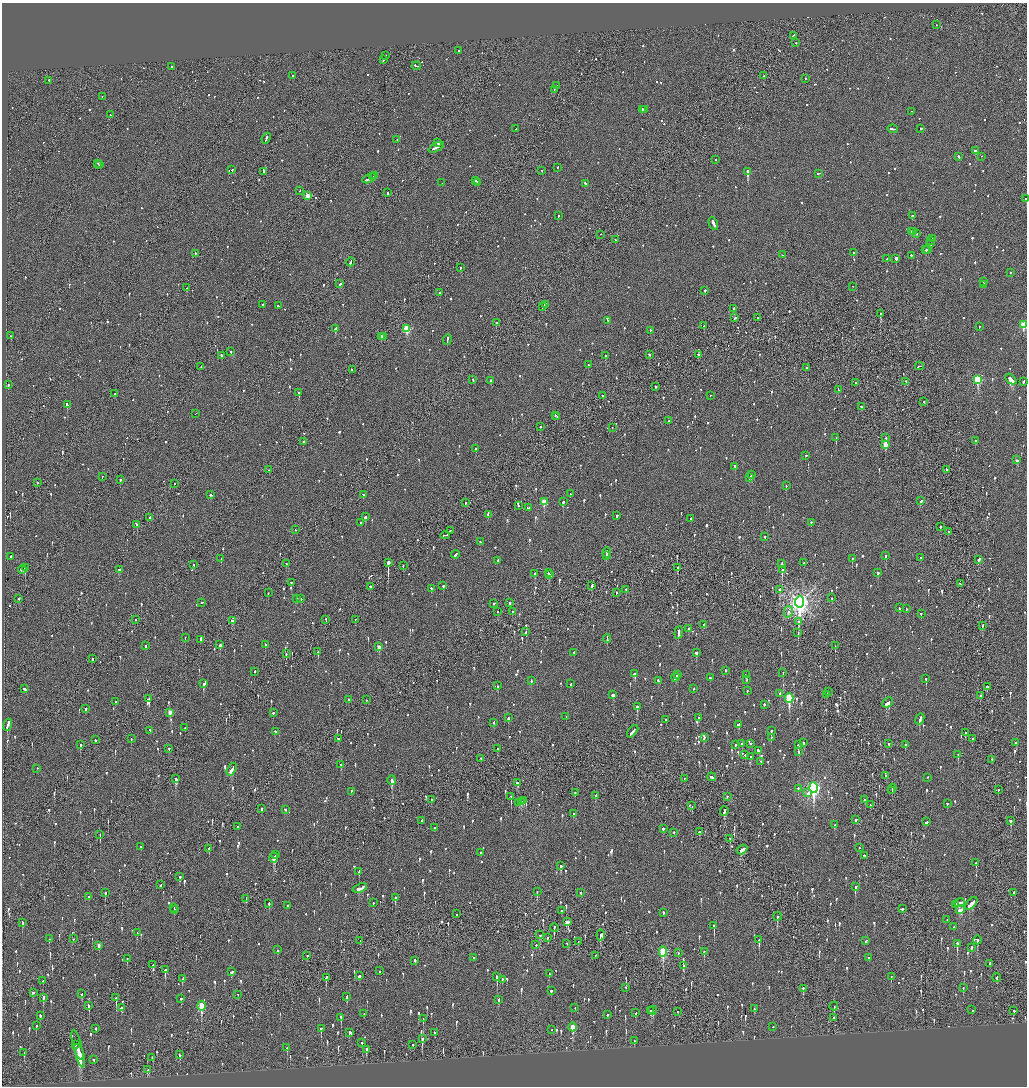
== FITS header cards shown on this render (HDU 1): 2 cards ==
NAXIS1  =                 2050
NAXIS2  =                 2168

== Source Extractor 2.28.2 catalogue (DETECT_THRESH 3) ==
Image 2050 x 2168 px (HDU 1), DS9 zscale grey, zoomed out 1/2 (1 PNG px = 2 x 2 image px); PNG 1029 x 1088 px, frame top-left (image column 2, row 2168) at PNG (2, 3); each listed source drawn as its Kron ellipse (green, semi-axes under 4 px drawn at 4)
Background -0.104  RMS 0.077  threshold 0.23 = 3 sigma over >= 5 px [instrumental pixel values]
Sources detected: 1523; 49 cannot appear on this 1/2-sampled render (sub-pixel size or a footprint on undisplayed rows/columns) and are neither listed nor drawn; of the other 1474, the 500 brightest by FLUX_AUTO listed and drawn (974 fainter detections omitted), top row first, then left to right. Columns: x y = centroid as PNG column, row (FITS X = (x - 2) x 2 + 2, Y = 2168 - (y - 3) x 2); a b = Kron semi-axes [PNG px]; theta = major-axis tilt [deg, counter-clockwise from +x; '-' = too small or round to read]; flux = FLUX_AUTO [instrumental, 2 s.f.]
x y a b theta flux
936 25 2 2 - 140
793 36 4 1 - 130
796 43 2 2 - 67
458 51 2 2 - 65
385 56 2 2 - 63
384 60 3 2 - 83
416 66 5 2 - 180
171 67 2 2 - 67
292 76 2 2 - 170
764 76 2 2 - 90
805 79 2 2 - 66
49 81 2 2 - 920
556 86 2 2 - 94
554 90 2 1 - 210
102 97 2 2 - 59
642 110 2 2 - 260
644 110 2 2 - 190
912 112 3 1 - 75
110 115 2 1 - 59
516 129 2 1 - 59
893 129 5 2 - 200
921 129 2 2 - 88
266 139 5 2 - 220
397 140 2 1 - 95
438 143 3 2 - 160
436 148 8 2 26 340
976 151 3 2 - 1800
959 157 3 2 - 150
981 157 2 1 - 83
715 160 2 1 - 66
98 164 2 2 - 84
100 165 2 1 - 320
558 168 2 2 - 58
232 170 2 2 - 79
542 171 2 2 - 56
263 172 4 1 - 180
747 172 2 2 - 7100
818 174 3 2 - 160
375 176 2 1 - 120
373 177 2 2 - 160
369 179 7 2 24 420
475 181 4 2 - 190
442 183 2 2 - 160
478 183 3 2 - 140
585 184 2 2 - 83
300 191 2 2 - 57
387 193 2 2 - 180
308 196 3 2 - 190
1026 199 2 1 - 160
559 216 2 2 - 86
912 216 3 2 - 390
713 224 7 2 -67 630
911 232 3 2 - 190
913 232 2 2 - 230
916 234 3 2 - 120
601 235 2 1 - 150
932 239 2 1 - 60
615 240 2 1 - 92
931 241 2 2 - 61
931 244 2 2 - 64
926 250 2 2 - 100
928 250 2 1 - 64
853 253 2 2 - 170
195 254 2 2 - 61
782 255 2 2 - 62
911 256 2 2 - 79
887 259 2 2 - 150
896 259 3 2 - 1100
350 262 4 1 - 130
460 268 2 2 - 320
1010 273 2 2 - 70
983 282 2 2 - 56
340 284 2 2 - 140
984 285 3 2 - 110
853 287 2 1 - 94
187 288 2 1 - 420
705 291 2 2 - 210
439 293 2 2 - 260
263 305 2 2 - 94
545 305 2 2 - 210
278 306 3 2 - 84
542 307 2 2 - 140
733 309 2 2 - 440
880 314 2 2 - 480
735 318 2 2 - 88
757 318 2 1 - 65
608 321 2 2 - 61
496 323 2 2 - 75
1024 325 3 3 - 820
704 326 3 2 - 130
979 327 2 2 - 150
335 329 3 2 - 400
407 329 3 3 - 930
650 331 2 2 - 67
11 336 2 2 - 59
381 337 2 2 - 320
384 337 2 2 - 100
447 340 5 2 - 200
231 352 2 2 - 150
649 355 3 2 - 83
698 355 2 2 - 160
222 356 2 2 - 140
605 356 2 2 - 130
588 365 2 2 - 70
919 366 4 2 - 200
201 367 2 1 - 100
806 368 3 2 - 90
352 370 2 1 - 100
473 380 3 2 - 60
978 380 4 3 - 1200
1011 380 6 2 -42 920
490 381 2 2 - 210
906 382 2 2 - 69
1024 382 3 2 - 140
856 383 2 2 - 240
8 385 2 2 - 220
656 387 2 2 - 70
838 390 3 2 - 75
299 393 2 2 - 370
115 394 2 2 - 77
603 396 2 2 - 150
710 396 2 2 - 87
924 402 2 1 - 280
67 405 3 2 - 370
861 407 2 2 - 110
196 414 2 1 - 78
555 416 2 2 - 97
557 417 2 2 - 120
669 421 2 2 - 210
540 427 2 2 - 100
612 428 2 1 - 56
836 438 2 2 - 160
886 438 2 2 - 64
975 441 2 2 - 110
303 442 2 2 - 79
885 445 3 3 - 300
475 449 2 2 - 64
806 456 2 2 - 67
1017 460 3 2 - 83
735 467 3 2 - 190
269 470 2 1 - 61
946 470 2 2 - 99
752 475 3 2 - 130
102 477 2 1 - 65
749 478 2 2 - 90
120 480 2 2 - 62
37 483 2 2 - 77
174 484 2 1 - 59
786 486 2 2 - 82
570 494 2 2 - 71
211 495 3 2 - 79
363 495 2 2 - 200
921 501 3 2 - 69
544 502 3 3 - 330
563 502 2 2 - 190
465 503 2 1 - 270
519 506 2 2 - 72
528 508 3 2 - 170
488 515 2 2 - 150
617 516 2 2 - 98
365 517 2 2 - 280
150 518 2 2 - 150
691 519 2 2 - 310
361 523 2 2 - 57
811 523 2 2 - 73
137 525 2 2 - 86
940 527 2 2 - 85
296 530 2 1 - 78
450 531 2 2 - 84
949 532 2 2 - 87
445 535 5 2 - 180
765 537 2 2 - 180
480 542 2 2 - 81
607 553 5 2 - 200
456 555 4 2 - 110
606 556 2 1 - 89
886 556 2 2 - 170
11 557 2 2 - 77
920 558 2 2 - 56
221 559 2 1 - 110
852 559 3 2 - 150
979 560 4 2 - 95
497 561 3 2 - 110
388 563 3 1 - 3000
804 563 2 2 - 72
286 564 2 1 - 85
782 564 3 2 - 140
194 565 2 1 - 93
403 566 2 2 - 62
25 568 2 2 - 380
678 568 2 2 - 250
22 570 4 2 - 150
119 570 3 2 - 170
782 570 3 2 - 330
548 573 3 2 - 110
878 573 2 2 - 210
535 574 2 2 - 89
549 575 4 2 - 160
291 583 2 2 - 62
960 584 2 2 - 100
443 586 2 2 - 220
592 586 3 2 - 1100
370 587 2 1 - 270
431 589 2 2 - 69
626 590 3 2 - 150
780 590 3 2 - 210
268 593 2 2 - 67
616 593 3 1 - 68
832 598 2 1 - 150
19 599 2 1 - 180
297 599 2 2 - 73
301 599 2 2 - 110
800 602 6 4 86 8500
202 603 2 2 - 100
509 603 3 2 - 250
493 604 2 2 - 65
900 608 2 2 - 82
907 609 2 2 - 60
497 612 2 2 - 67
513 612 3 2 - 450
788 612 6 3 77 60
921 614 2 2 - 58
136 620 2 1 - 65
326 620 3 1 - 77
355 620 2 2 - 150
232 621 3 2 - 130
798 622 3 2 - 520
704 625 2 2 - 68
982 626 2 2 - 89
688 629 2 2 - 270
526 632 3 1 - 83
679 633 6 2 83 240
798 633 3 1 - 57
185 638 2 1 - 75
607 639 4 2 - 220
201 640 3 2 - 810
220 645 3 2 - 590
265 645 2 2 - 190
146 646 3 2 - 110
835 646 2 1 - 57
379 647 3 2 - 170
318 652 2 2 - 180
574 653 3 2 - 110
696 653 3 2 - 220
286 654 2 2 - 68
92 659 2 2 - 130
726 671 2 2 - 88
255 672 2 2 - 160
783 673 2 1 - 58
635 674 3 2 - 350
677 675 3 2 - 160
746 675 3 2 - 110
675 678 4 2 - 210
710 678 2 2 - 110
926 679 2 2 - 330
746 680 2 2 - 57
531 681 3 2 - 73
658 681 3 2 - 98
203 684 4 2 - 140
571 684 2 2 - 65
498 686 2 2 - 140
987 687 3 2 - 64
24 689 3 2 - 430
693 689 2 2 - 84
747 691 2 2 - 72
829 692 2 1 - 110
780 694 2 2 - 88
613 695 4 2 - 150
826 695 3 2 - 290
980 696 3 1 - 160
789 698 4 3 - 1300
149 699 3 2 - 220
349 700 2 2 - 65
366 700 2 1 - 91
116 702 2 2 - 60
888 703 6 2 41 360
764 705 2 2 - 120
637 707 2 2 - 580
85 709 2 2 - 80
170 713 3 2 - 180
273 713 2 2 - 310
566 717 3 1 - 200
508 718 3 2 - 340
699 718 2 2 - 140
920 719 5 2 - 390
666 720 2 2 - 73
494 723 3 2 - 57
7 725 6 2 69 410
738 725 3 2 - 190
185 728 2 2 - 74
150 731 2 2 - 77
771 731 2 2 - 230
275 732 2 2 - 75
633 732 7 2 50 300
965 733 3 2 - 190
704 738 4 2 - 86
771 738 2 2 - 110
131 739 2 2 - 64
339 739 2 2 - 78
972 739 2 2 - 210
95 740 2 2 - 94
803 743 2 2 - 110
1016 743 3 2 - 140
742 744 2 2 - 61
751 744 2 2 - 130
889 744 2 2 - 110
80 745 2 2 - 140
735 745 2 2 - 69
798 745 3 2 - 71
905 745 2 2 - 65
169 749 2 2 - 61
497 749 2 2 - 62
758 751 3 2 - 69
799 752 2 2 - 96
745 755 2 2 - 79
958 755 3 2 - 120
751 757 2 2 - 120
481 759 2 2 - 120
992 760 3 2 - 74
761 762 2 2 - 60
341 765 3 2 - 78
37 769 2 2 - 70
232 770 7 2 61 300
886 776 2 2 - 76
712 777 4 2 - 520
927 778 2 2 - 120
176 779 4 2 - 450
684 779 3 2 - 75
392 781 5 2 - 670
518 783 4 3 - 130
814 788 5 4 - 3800
798 789 2 2 - 79
892 789 5 2 - 210
998 790 2 1 - 80
892 791 3 1 - 74
351 792 2 2 - 78
575 793 2 2 - 79
808 793 4 3 - 130
595 796 3 2 - 70
511 797 3 1 - 250
727 797 2 2 - 67
431 800 3 1 - 100
865 800 3 2 - 66
524 801 3 2 - 110
521 802 3 2 - 130
519 803 2 2 - 120
947 804 2 2 - 62
870 805 2 1 - 56
692 806 2 1 - 70
262 809 2 2 - 200
285 810 3 2 - 87
724 811 5 2 - 230
573 814 3 2 - 70
856 820 2 2 - 170
422 821 2 2 - 130
1010 821 3 2 - 380
927 822 2 2 - 57
835 825 3 2 - 61
237 827 2 2 - 66
435 828 2 2 - 76
663 829 2 2 - 96
699 832 3 2 - 76
674 833 2 2 - 95
100 835 3 1 - 110
730 839 3 2 - 100
141 847 2 2 - 60
859 848 2 1 - 69
209 849 3 2 - 74
742 850 6 3 33 220
481 853 2 2 - 290
275 855 2 2 - 140
864 856 2 2 - 130
274 858 5 2 - 330
976 863 3 2 - 110
561 866 3 2 - 120
359 872 3 2 - 150
180 877 3 2 - 71
161 885 3 2 - 120
855 887 3 2 - 200
360 888 7 2 20 260
537 892 3 2 - 63
105 893 3 2 - 90
581 893 4 2 - 74
1014 893 3 2 - 140
89 897 2 2 - 400
395 898 3 2 - 130
246 899 4 2 - 140
373 903 2 2 - 66
960 903 6 3 22 320
269 904 3 2 - 210
971 904 8 3 45 300
956 905 2 2 - 84
287 906 2 2 - 61
174 908 2 2 - 140
902 909 3 2 - 240
174 910 2 2 - 86
960 910 5 3 - 170
561 911 3 1 - 66
663 913 2 2 - 90
457 914 2 1 - 140
777 917 4 2 - 270
947 920 2 1 - 64
567 922 4 3 - 230
22 923 3 2 - 250
714 926 3 2 - 1100
954 927 2 1 - 68
554 928 4 2 - 150
137 933 3 2 - 100
540 935 3 2 - 66
601 935 5 2 - 480
547 938 4 2 - 83
49 939 2 2 - 89
73 939 2 1 - 56
759 940 3 2 - 540
977 940 4 2 - 210
360 941 2 2 - 80
866 941 3 2 - 150
578 942 2 1 - 61
567 944 2 2 - 58
957 944 4 2 - 330
536 945 2 1 - 130
99 946 4 2 - 69
971 948 3 2 - 59
278 950 3 2 - 100
663 952 5 3 - 1100
704 952 3 2 - 94
678 953 2 2 - 110
307 956 2 2 - 98
595 956 2 2 - 62
473 958 2 2 - 58
869 958 2 2 - 75
127 959 2 2 - 100
415 961 3 2 - 290
990 964 3 2 - 75
153 965 2 1 - 90
683 966 3 2 - 76
165 970 3 2 - 420
379 971 2 2 - 57
232 972 3 2 - 110
549 974 2 2 - 100
359 976 3 2 - 57
497 977 4 2 - 280
891 977 2 2 - 62
326 978 4 2 - 250
997 978 4 2 - 71
183 979 3 2 - 130
502 980 2 2 - 63
43 981 2 2 - 730
626 988 2 2 - 61
963 988 2 2 - 80
803 989 4 2 - 130
551 991 2 2 - 110
33 993 3 2 - 85
82 994 3 2 - 160
238 995 2 2 - 61
347 997 4 2 - 140
43 998 4 2 - 170
116 998 4 1 - 210
181 999 2 2 - 87
499 1000 3 2 - 99
89 1006 3 2 - 61
202 1006 5 3 - 730
834 1006 4 2 - 260
122 1008 3 2 - 110
575 1008 2 2 - 63
754 1009 2 2 - 92
972 1010 2 2 - 120
651 1011 2 2 - 80
653 1011 4 2 - 100
1014 1011 2 2 - 130
678 1012 2 2 - 69
636 1013 2 2 - 140
364 1014 2 2 - 56
607 1015 3 2 - 150
40 1016 4 2 - 56
341 1018 4 2 - 110
834 1018 2 2 - 72
423 1019 3 1 - 71
36 1026 3 2 - 71
573 1027 4 3 - 350
773 1027 2 2 - 57
96 1029 2 2 - 120
321 1029 2 2 - 470
552 1030 2 2 - 73
350 1033 3 2 - 76
435 1033 3 2 - 64
422 1039 4 2 - 240
634 1041 3 2 - 74
362 1043 2 2 - 120
75 1045 3 1 - 190
413 1045 2 1 - 410
287 1048 2 2 - 130
78 1049 19 2 -75 3200
366 1050 4 2 - 190
79 1052 8 2 -67 3800
24 1053 4 2 - 78
180 1055 2 2 - 180
152 1058 2 2 - 68
94 1060 2 2 - 120
148 1070 4 2 - 210
At the frame edge (FLAGS 8, measured only in part): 2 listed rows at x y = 1026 199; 1024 325
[974 fainter detections neither listed nor drawn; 49 sub-pixel or undisplayed-footprint detections neither listed nor drawn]